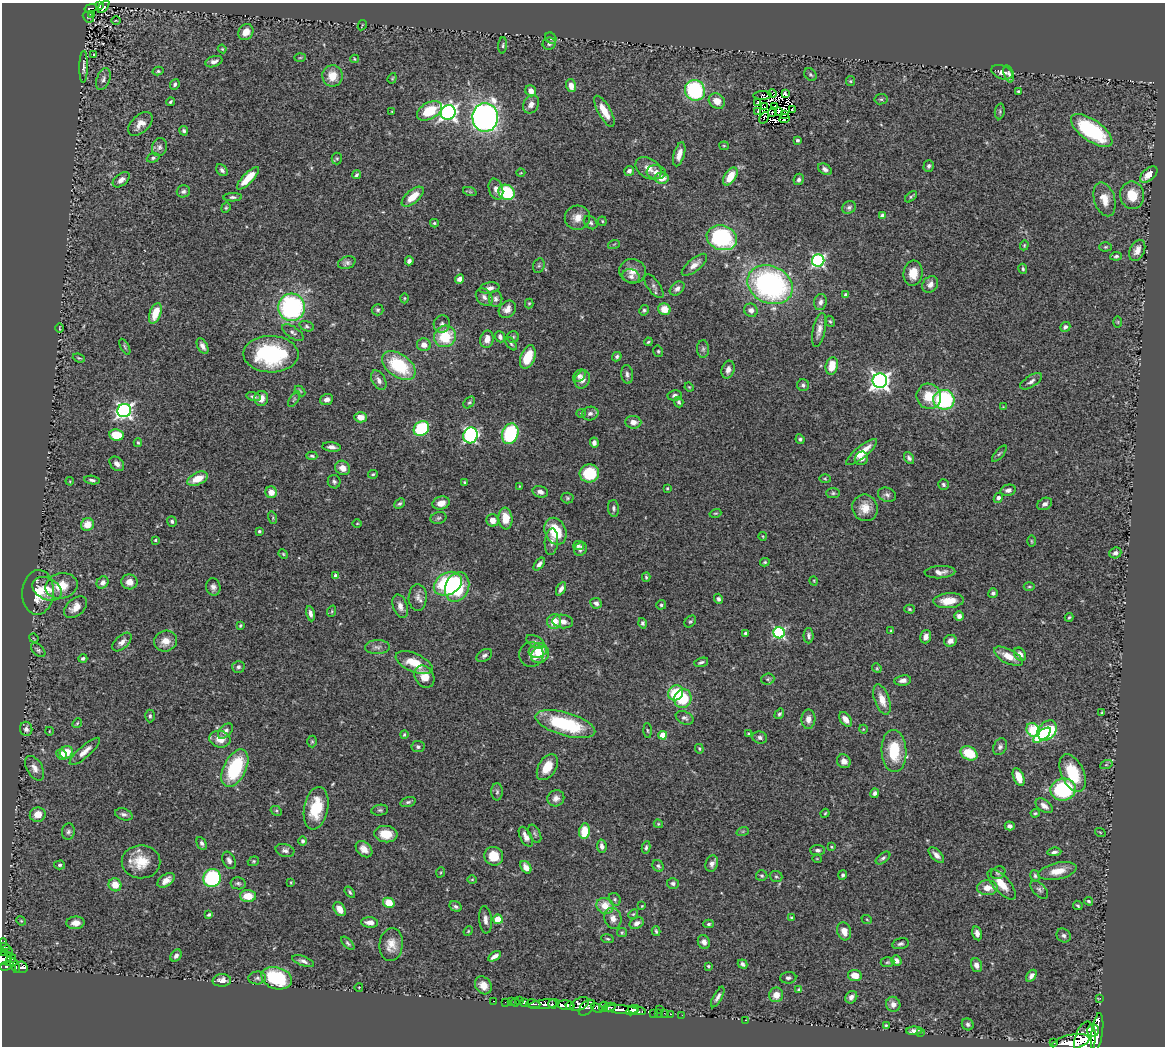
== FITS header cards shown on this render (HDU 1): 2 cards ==
NAXIS1  =                 1163
NAXIS2  =                 1044

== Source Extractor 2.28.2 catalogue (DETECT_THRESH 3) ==
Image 1163 x 1044 px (HDU 1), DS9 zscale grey, 1 PNG px = 1 image px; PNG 1167 x 1048 px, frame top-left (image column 1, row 1044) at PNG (2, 3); each listed source drawn as its Kron ellipse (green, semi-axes under 4 px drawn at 4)
Background 0.647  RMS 0.039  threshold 0.117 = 3 sigma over >= 5 px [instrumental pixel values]
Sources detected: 497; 7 with non-positive FLUX_AUTO (blend fragments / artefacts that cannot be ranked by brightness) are neither listed nor drawn; the other 490 listed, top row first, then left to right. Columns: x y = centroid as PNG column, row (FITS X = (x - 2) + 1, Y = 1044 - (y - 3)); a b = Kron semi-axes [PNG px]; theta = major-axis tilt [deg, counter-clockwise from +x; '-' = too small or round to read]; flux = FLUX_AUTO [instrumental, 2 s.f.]
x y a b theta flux
100 5 4 3 - 29
103 7 7 3 47 24
91 8 6 3 13 27
92 14 3 2 - 7.3
88 17 6 4 -42 3.4
116 20 5 3 - 2.1
362 25 5 2 - 2
246 32 8 7 - 28
551 38 6 5 - 4.2
549 44 6 6 - 7.1
503 45 8 3 85 4.2
222 49 4 4 - 2.5
93 55 3 2 - 2
300 58 6 4 2 3.4
354 59 4 4 - 2.6
214 62 9 5 18 12
84 67 16 4 89 9.1
158 71 5 4 - 3.7
1002 72 11 6 -20 17
1009 74 9 5 -72 7.6
810 75 7 5 -50 5
332 76 10 10 - 43
392 78 5 4 - 3
103 79 11 6 70 9.9
850 81 5 4 - 3.3
175 84 5 4 - 6.2
571 86 6 5 - 24
695 90 10 10 - 260
531 91 6 5 - 18
1018 91 4 4 - 3.4
772 93 4 3 - 510
785 94 4 2 - 1.2
762 95 9 2 1 5.4
881 99 7 5 9 4.5
717 101 8 7 - 25
171 102 4 3 - 4.5
758 103 3 3 - 2.5
531 104 10 7 58 17
774 106 4 2 - 1.2
764 107 3 2 - 4.4
792 109 3 2 - 3.2
392 111 4 2 - 1.6
429 111 13 8 29 100
604 111 17 6 -61 40
757 111 3 3 - 4
1000 111 8 5 84 4.7
448 112 7 7 - 870
772 112 5 2 - 1.9
778 112 3 3 - 3.5
784 115 3 2 - 2.5
485 117 14 13 - 1100
764 118 6 2 57 2.1
784 119 5 3 - 4.2
140 124 14 8 43 24
1092 130 24 10 -35 230
184 131 4 4 - 5.6
797 140 3 3 - 5.5
724 146 5 4 - 2.7
159 147 9 7 73 9.7
679 154 12 5 74 24
153 158 6 4 19 5
337 158 6 5 - 4
929 166 6 5 - 5.8
648 168 14 10 -33 25
825 169 7 5 -31 8.4
222 170 6 5 - 7.9
629 171 5 5 - 9.9
656 172 9 7 -5 14
521 173 4 3 - 1.9
356 175 4 3 - 5.4
1149 175 10 6 41 25
730 176 10 5 58 45
248 178 15 5 46 46
662 178 7 6 - 28
799 179 6 5 - 6.5
121 180 10 6 37 14
496 189 11 7 -72 16
183 191 7 6 - 7.5
470 192 7 4 -19 4.3
506 192 8 7 - 160
1132 195 14 12 -81 48
233 197 9 4 2 6.4
413 197 13 6 40 42
911 197 7 4 41 3.9
1105 199 17 10 -74 35
849 207 7 6 - 6.8
226 208 5 4 - 3.6
882 216 4 4 - 23
577 218 13 12 - 26
602 221 4 4 - 3.1
434 223 4 4 - 3.4
591 223 7 5 -43 6.2
722 238 15 12 -18 270
614 244 6 3 19 2.7
1024 245 5 4 - 2.7
1105 247 6 4 2 3.8
1137 250 11 7 66 20
1116 256 6 4 9 5.4
409 261 4 4 - 7.8
818 261 6 6 - 440
347 263 9 6 19 8.2
694 265 15 6 39 18
539 266 7 5 69 6
1023 269 5 4 - 4.4
633 271 13 12 - 26
913 273 13 9 83 38
631 276 9 7 -24 11
460 279 5 4 - 15
930 284 9 7 50 14
770 285 23 18 -25 650
654 286 14 6 -54 9.6
489 288 10 5 10 12
677 288 8 5 41 11
846 295 4 4 - 6.7
484 297 10 7 -50 13
405 298 5 3 - 2.5
496 299 8 6 80 9.6
820 302 8 6 78 11
529 303 5 4 - 3
292 307 14 13 - 430
507 309 9 7 47 19
664 309 6 6 - 33
378 310 6 5 - 6
644 310 5 4 - 4.4
751 310 7 6 - 13
155 313 11 5 70 53
830 321 6 4 -64 3.9
1118 322 5 3 - 2.6
442 324 9 8 - 10
307 326 7 5 -17 5.6
1065 327 5 4 - 6.4
60 328 5 2 - 2.1
819 330 17 6 77 17
293 333 12 5 -34 8.6
445 336 11 10 - 100
500 337 6 5 - 8.4
513 337 6 6 - 4.8
487 339 9 6 78 21
648 342 4 3 - 3.4
511 344 7 4 -53 4.9
424 345 7 6 - 19
202 346 8 5 -61 12
125 347 9 3 -61 3.9
703 349 9 6 89 6.5
658 351 6 4 -76 3.9
271 354 27 18 -1 280
528 357 12 7 69 65
617 357 5 4 - 5.3
79 358 6 4 -20 3.4
399 366 19 11 -35 150
832 366 9 6 76 45
728 370 9 6 74 14
627 374 9 6 -83 8.4
579 376 7 5 45 8
582 379 9 7 67 17
379 380 11 6 -62 13
880 381 7 7 - 1200
1031 381 12 5 32 11
803 385 6 5 - 6.6
689 387 5 3 - 2.3
300 391 6 3 -45 3
675 395 7 5 9 8.2
929 396 13 12 - 56
253 397 7 4 -15 7.7
261 398 7 7 - 22
294 399 8 3 57 3.6
327 399 6 5 - 12
944 400 10 10 - 260
469 402 7 4 47 4.7
679 402 5 4 - 5.9
1003 407 4 4 - 2
124 411 7 6 - 820
581 413 5 4 - 3
590 414 8 7 - 10
361 417 6 5 - 22
633 422 8 6 -5 18
421 429 8 7 - 200
510 434 11 8 70 210
117 435 7 5 -10 73
470 435 8 7 - 510
800 439 5 4 - 4.8
138 443 4 3 - 3.3
594 443 5 4 - 7.6
331 447 9 5 -7 11
862 452 19 5 40 39
999 454 10 4 49 4.9
312 456 5 4 - 5
861 458 7 6 - 12
909 458 6 4 -57 7.7
117 464 8 6 -43 14
343 468 8 6 -40 25
589 473 10 9 - 110
373 474 5 3 - 3.5
198 479 11 6 25 47
825 479 5 3 - 2.9
92 480 8 3 -7 6.2
70 481 4 3 - 2.2
334 482 7 6 - 5.9
465 482 4 3 - 4
943 484 5 5 - 5.5
519 486 3 2 - 1.7
667 488 4 3 - 2.6
1008 490 8 5 12 9.3
271 492 6 5 - 28
540 492 8 5 -16 12
833 493 7 5 0 4.9
887 495 9 7 -19 8.8
567 498 6 5 - 4.2
998 498 5 4 - 12
441 503 9 6 16 23
399 504 6 4 41 5.3
1045 504 8 6 26 9.8
614 508 8 5 -85 6.8
865 508 13 12 - 36
715 513 6 3 17 3.3
273 518 6 4 -74 3.6
438 518 8 5 16 5.6
505 518 11 7 -85 50
493 520 6 6 - 23
172 521 5 4 - 5.5
357 523 5 3 - 2.2
87 525 7 6 - 29
259 531 3 3 - 4
555 531 14 10 -66 94
762 536 4 3 - 2
155 540 3 3 - 3.3
1031 541 6 4 -88 3.3
551 542 13 6 86 13
578 546 5 4 - 5.8
580 549 7 6 - 10
1115 553 6 5 - 12
283 554 5 4 - 2.9
765 562 4 3 - 3.6
539 564 7 4 52 11
940 572 15 6 3 18
336 576 4 4 - 11
646 577 4 3 - 3.5
814 581 4 3 - 2.1
103 582 6 5 - 12
129 582 8 7 - 21
448 584 15 11 29 260
61 586 16 12 13 49
213 587 9 7 -76 10
457 587 15 11 69 140
1029 587 5 3 - 3
47 589 15 11 -27 37
561 589 7 4 62 9.9
38 592 22 16 85 68
993 593 5 4 - 5.9
418 597 13 9 88 16
718 599 5 4 - 5.5
949 601 15 7 4 47
596 603 6 5 - 9.6
661 605 5 4 - 4.9
400 606 12 7 -71 18
76 607 13 8 40 26
909 609 5 4 - 3.5
332 611 6 3 72 3
310 614 8 4 -79 10
959 616 5 4 - 12
1069 617 4 3 - 3.2
554 621 7 7 - 39
563 621 10 6 -8 16
690 621 7 5 46 4.4
643 623 5 4 - 5.3
240 625 3 3 - 3.3
891 631 4 3 - 2.8
746 633 3 3 - 5.9
779 633 6 5 - 320
809 636 8 5 -89 6.8
926 637 7 5 72 14
34 638 5 2 - 1.8
165 641 11 10 - 29
950 641 6 5 - 13
122 642 12 6 42 14
535 642 10 5 -27 8
377 647 12 7 2 12
38 650 9 5 -45 5.8
538 650 9 7 18 33
531 654 12 12 - 17
1020 654 7 5 -54 15
484 655 8 5 32 7.8
540 655 9 8 - 44
1008 656 16 7 -27 32
83 659 4 3 - 5.6
701 662 7 3 18 5.4
414 663 20 9 -24 57
238 667 6 6 - 6.3
877 668 5 4 - 3.2
424 677 12 9 -55 35
768 679 6 5 - 4.9
903 680 8 5 8 13
676 693 8 7 - 96
683 699 9 8 - 84
882 700 16 7 -71 32
1102 713 4 3 - 2.9
779 714 6 4 56 5.6
150 716 6 5 - 5.5
685 718 9 6 -25 7.3
808 719 10 7 89 16
846 719 8 5 -55 22
77 723 5 4 - 3.4
565 724 31 11 -16 200
26 729 7 6 - 7.7
863 729 4 3 - 1.8
647 730 7 3 -88 3.2
1033 730 7 6 - 170
1047 730 11 8 49 180
49 731 4 3 - 1.7
225 731 9 5 46 12
749 734 3 3 - 3.1
404 735 4 4 - 4.7
663 735 4 4 - 60
1042 735 11 4 39 85
760 738 7 6 - 7.1
220 739 11 8 -15 30
312 741 6 5 - 4
418 747 6 5 - 6.3
1000 747 9 6 67 8.1
699 749 5 3 - 3.2
85 751 19 6 41 23
894 751 21 12 -87 100
66 752 7 6 - 59
969 753 9 6 -28 85
62 754 5 5 - 21
844 761 7 6 - 16
1106 765 6 4 19 4.2
547 767 14 8 58 43
35 768 13 8 -60 17
235 768 20 11 64 190
1073 773 20 11 -65 100
1019 777 9 5 -68 37
1063 789 13 11 8 230
497 792 9 5 89 6.6
875 793 5 4 - 7.6
556 798 8 8 - 13
408 802 8 4 15 5.6
1044 806 10 5 -35 14
316 808 21 12 79 92
380 810 8 5 8 5.2
276 811 6 4 -29 3.7
825 813 4 3 - 3.1
1035 813 4 3 - 3.6
124 814 9 5 -19 8.3
38 815 8 7 - 29
658 824 5 4 - 3.3
1010 826 5 4 - 9.2
68 831 8 6 76 7.6
584 831 8 5 81 63
743 831 6 4 19 3.4
1100 832 5 3 - 2.3
386 834 11 8 -5 43
535 834 10 5 -63 5.9
526 837 11 5 -62 18
303 841 5 4 - 6
202 843 7 4 -62 7.3
602 846 6 5 - 10
646 847 6 4 80 5.1
831 847 3 3 - 2.7
364 849 9 6 -43 19
285 850 9 6 -15 8.7
818 850 7 5 -1 7.9
1054 852 7 3 6 6.8
936 855 10 5 -46 12
494 856 9 9 - 57
883 858 8 4 37 6.1
817 859 5 3 - 1.9
229 860 9 6 -65 10
253 861 6 4 20 3.5
141 862 19 16 -1 65
712 864 8 6 71 10
59 865 5 4 - 4.9
658 866 6 5 - 5.9
526 867 7 5 -55 18
1057 871 19 8 12 35
441 872 5 3 - 2.9
998 873 7 6 - 5.8
843 875 5 4 - 5.4
762 876 6 5 - 4.3
1035 876 6 4 -73 4.6
776 877 6 5 - 4.9
212 878 9 8 - 300
472 879 5 3 - 2.3
166 880 9 6 36 19
291 882 4 2 - 2.1
238 883 7 6 - 5.9
673 883 6 5 - 7.1
1002 884 19 8 -48 38
115 885 6 6 - 38
987 888 10 7 1 26
1039 890 11 6 -47 8.2
350 892 6 3 -54 4.3
248 896 8 6 -3 44
615 899 7 5 -49 5.8
1089 901 4 3 - 3.7
389 903 6 5 - 52
1078 905 5 3 - 3.5
605 906 9 7 -26 43
642 906 3 3 - 2.2
456 907 6 5 - 6.2
340 909 7 5 -56 27
633 914 5 4 - 3.3
209 915 4 3 - 4.6
613 918 10 8 -73 19
792 918 4 3 - 3.4
498 919 5 4 - 85
485 920 14 6 -84 13
867 920 5 3 - 2.5
21 921 5 4 - 2.8
370 922 8 5 -5 17
75 923 9 6 5 18
637 923 7 5 25 11
708 924 5 4 - 4
468 931 5 4 - 2.8
656 931 5 3 - 4.4
844 931 9 6 -73 25
622 932 5 4 - 3.4
977 933 7 4 -77 13
1064 935 7 6 - 7.3
608 939 6 4 -8 3.6
704 942 7 6 - 12
3 943 4 3 - 17
348 943 8 4 -45 5.4
900 944 8 5 13 6.9
391 945 16 11 83 33
6 949 7 3 -39 64
4 952 4 3 - 73
9 952 3 2 - 21
176 956 7 5 54 8.8
495 956 7 4 30 12
4 958 8 6 37 320
11 960 6 3 50 120
303 961 11 4 -20 10
896 961 5 4 - 12
887 962 7 5 3 4.3
743 964 5 4 - 7
976 965 7 5 -70 12
6 966 7 4 19 240
15 966 8 3 -70 160
708 966 4 3 - 3.3
21 967 6 5 - 85
855 975 7 5 -9 31
1031 976 7 4 56 9.4
257 978 9 6 6 7.9
277 978 16 10 -18 180
788 978 8 6 5 7
222 980 9 6 4 18
483 985 9 7 -54 25
359 987 4 3 - 1.6
798 989 4 3 - 3.2
776 995 7 7 - 27
718 997 11 4 61 9.9
851 997 6 5 - 11
1100 998 3 2 - 6.4
493 1001 3 2 - 5.7
520 1001 2 2 - 6.1
505 1002 2 2 - 4.8
511 1002 2 2 - 13
515 1002 4 3 - 42
524 1002 3 3 - 110
533 1004 7 3 -8 150
544 1004 15 4 7 690
553 1004 4 3 - 540
580 1004 10 6 27 830
893 1004 7 7 - 16
566 1005 9 5 -5 1600
570 1005 4 3 - 450
603 1007 5 4 - 280
609 1007 6 4 10 290
587 1008 9 6 44 450
597 1008 6 4 -24 350
621 1010 17 4 -5 880
633 1010 6 4 29 750
659 1010 3 2 - 10
637 1011 9 3 -10 410
653 1013 2 2 - 8.6
658 1013 3 2 - 11
664 1013 2 2 - 12
670 1014 3 2 - 9.4
682 1015 2 2 - 7.5
745 1020 3 2 - 120
968 1024 6 5 - 6.4
886 1025 4 3 - 3.4
1093 1030 6 5 - 1100
914 1031 8 4 1 14
921 1033 3 2 - 24
1097 1033 20 5 82 3900
1085 1041 19 10 80 3300
1071 1042 19 7 12 3400
1054 1043 3 3 - 67
At the frame edge (FLAGS 8, measured only in part): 3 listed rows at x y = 3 943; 4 958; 1085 1041
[7 non-positive-flux detections neither listed nor drawn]